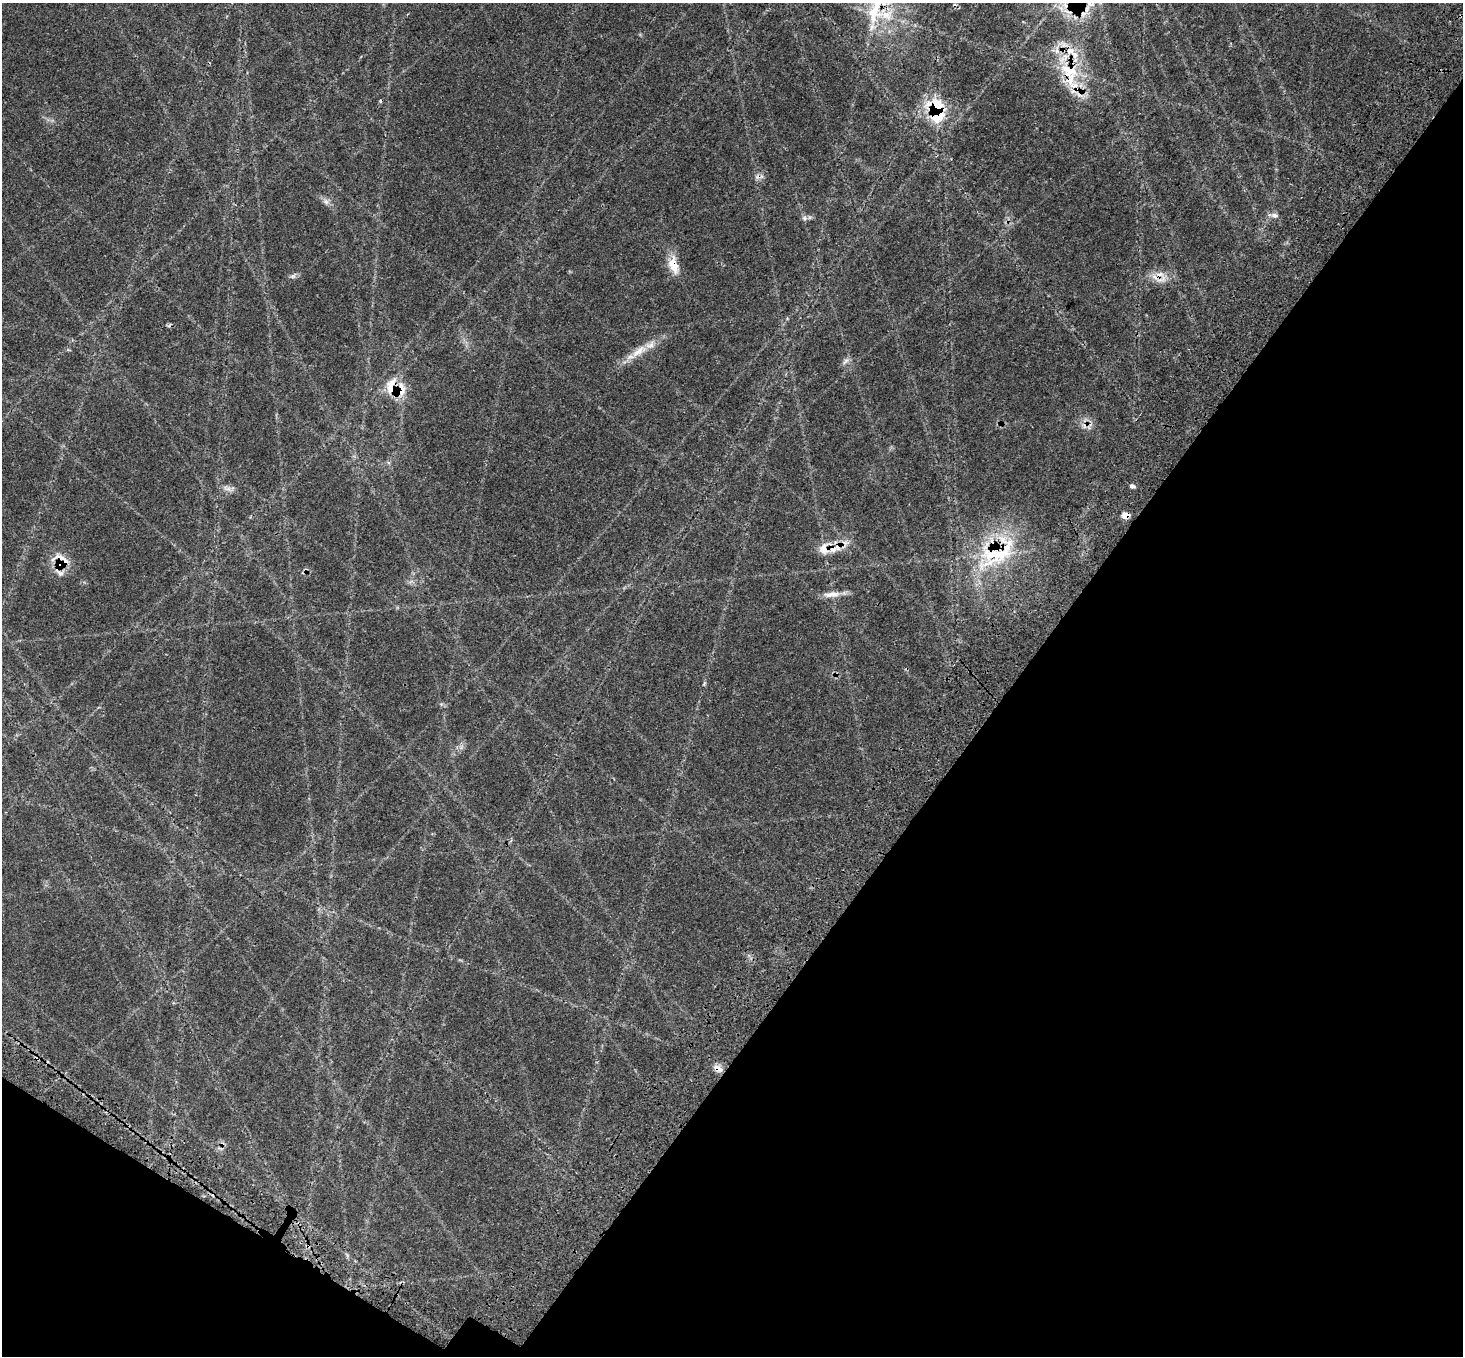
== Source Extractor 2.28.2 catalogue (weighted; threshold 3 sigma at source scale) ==
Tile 15 of 4 x 4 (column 3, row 4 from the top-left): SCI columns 3078-4538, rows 423-1776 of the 6148 x 6196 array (HDU 1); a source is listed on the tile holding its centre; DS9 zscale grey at full resolution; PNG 1465 x 1358 px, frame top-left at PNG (2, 3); no overlay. Shown black and unused: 34% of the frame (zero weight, under 3 of 4 exposures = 10% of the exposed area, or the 3 px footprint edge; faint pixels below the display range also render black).
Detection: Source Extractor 2.28.2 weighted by HDU 2 'WHT'; one run over the whole footprint, this tile lists its part. Background 0.0603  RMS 0.0034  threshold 0.0153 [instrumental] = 3 sigma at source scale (4.5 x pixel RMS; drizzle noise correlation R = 1.50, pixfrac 1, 0.0396/0.0396 arcsec/px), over >= 5 px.
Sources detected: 29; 3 cosmic-ray / hot-pixel residue — not listed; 4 inside a brighter listed object's ellipse — not listed separately; the other 22 listed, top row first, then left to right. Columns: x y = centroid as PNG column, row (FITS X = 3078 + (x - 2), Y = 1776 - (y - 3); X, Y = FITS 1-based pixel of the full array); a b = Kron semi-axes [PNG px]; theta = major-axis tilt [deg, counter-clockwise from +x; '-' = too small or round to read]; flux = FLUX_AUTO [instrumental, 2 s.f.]
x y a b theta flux
1085 11 28 8 55 4.4
874 12 37 20 85 18
1070 74 48 23 -70 21
937 111 29 17 -84 19
326 202 9 6 -63 1.2
1274 215 12 7 -15 1.3
804 218 7 5 -48 0.81
673 265 25 12 -77 5.4
292 276 7 4 -17 0.64
1161 279 19 8 20 3.3
639 351 30 10 37 5.8
845 361 11 5 42 1.1
392 388 25 17 -89 8.2
1132 486 6 5 - 0.84
227 488 13 6 -23 1.5
1125 515 6 5 - 3.8
846 542 13 6 0 1.9
824 549 20 14 60 4.6
997 553 66 36 31 35
59 564 7 7 - 32
832 594 25 8 5 3
718 1069 12 8 -32 2.1
Overlapping masked pixels (flux is a lower limit): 13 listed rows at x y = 1085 11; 874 12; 1070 74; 937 111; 673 265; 1161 279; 392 388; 1125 515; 846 542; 824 549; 997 553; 59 564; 718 1069
Isophote crosses this tile's border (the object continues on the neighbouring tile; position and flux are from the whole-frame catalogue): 1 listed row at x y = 874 12